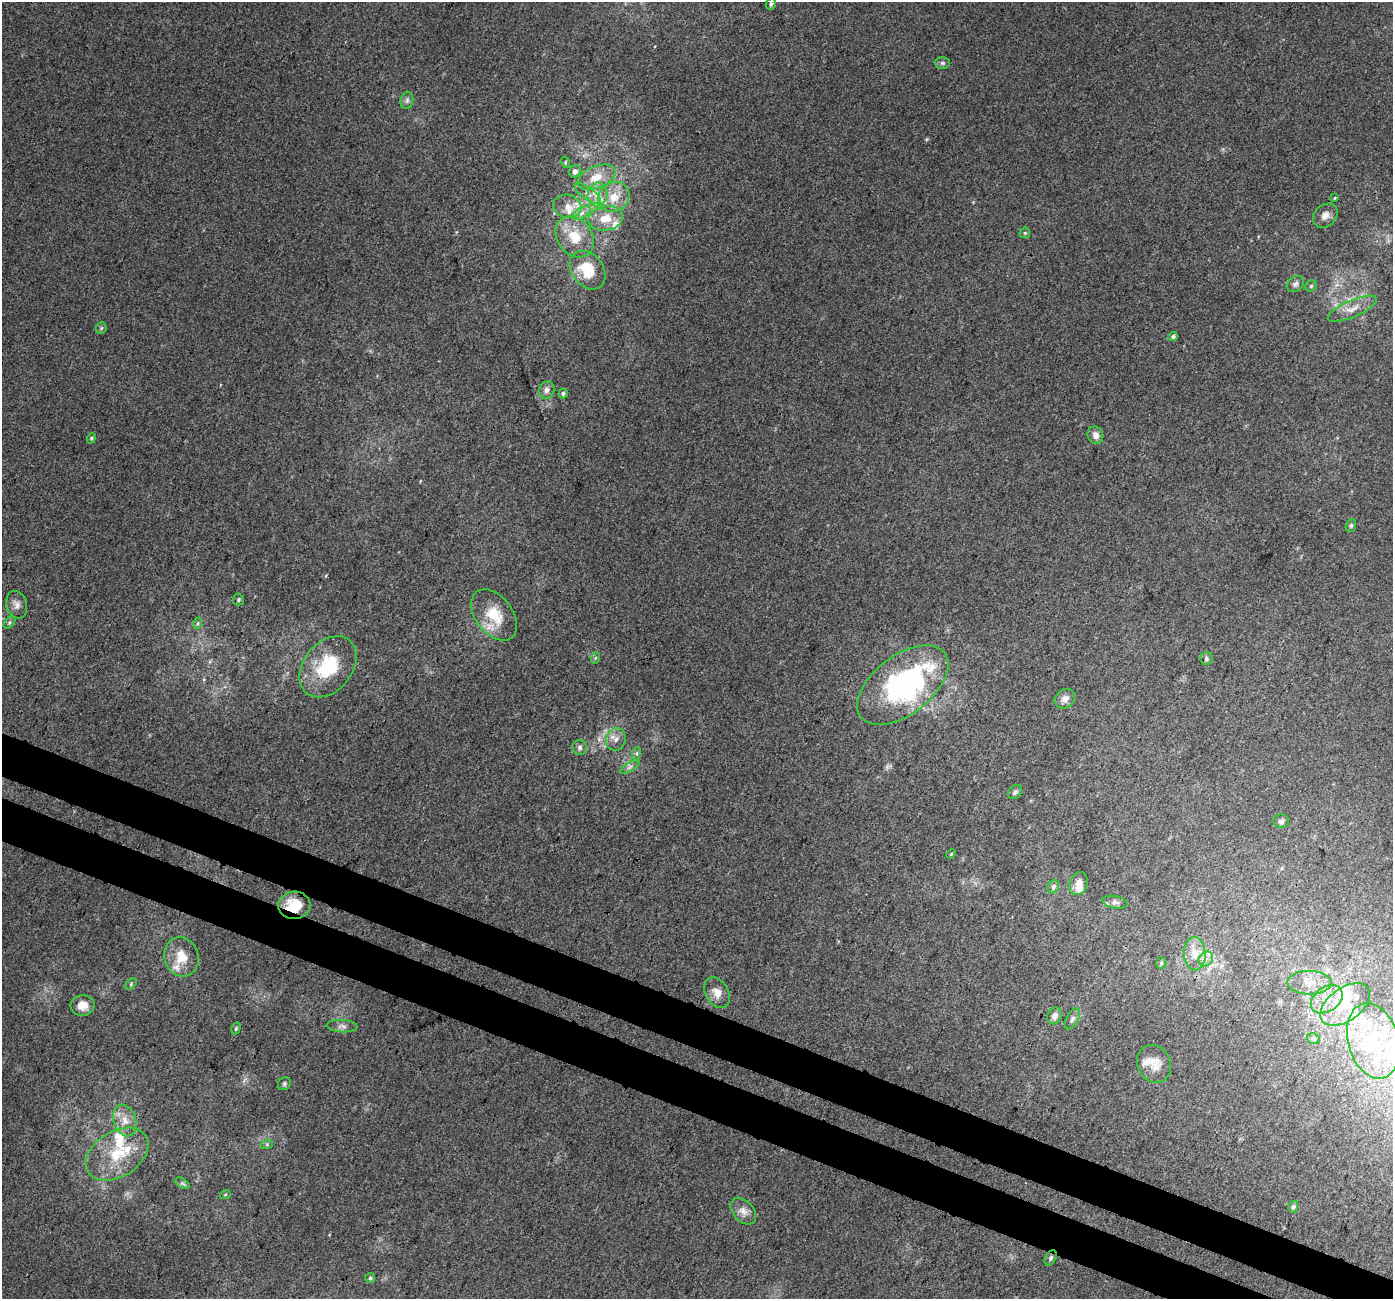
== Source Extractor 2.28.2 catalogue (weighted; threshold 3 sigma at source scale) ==
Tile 6 of 4 x 4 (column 2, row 2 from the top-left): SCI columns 1426-2816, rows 2923-4219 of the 5625 x 5778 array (HDU 1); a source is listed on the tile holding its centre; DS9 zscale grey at full resolution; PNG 1395 x 1301 px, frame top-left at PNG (2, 2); each listed source drawn as its Kron ellipse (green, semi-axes under 4 px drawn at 4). Shown black and unused: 6% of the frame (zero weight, under 3 of 4 exposures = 5% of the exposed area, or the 3 px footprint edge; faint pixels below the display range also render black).
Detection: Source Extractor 2.28.2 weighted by HDU 2 'WHT'; one run over the whole footprint, this tile lists its part. Background 0.00162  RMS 0.0036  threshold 0.0163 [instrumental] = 3 sigma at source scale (4.5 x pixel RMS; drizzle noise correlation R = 1.50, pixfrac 1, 0.0396/0.0396 arcsec/px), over >= 5 px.
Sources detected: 93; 1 inside a brighter object's white glare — neither listed nor drawn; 17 inside a brighter listed object's ellipse — not listed separately; the other 75 listed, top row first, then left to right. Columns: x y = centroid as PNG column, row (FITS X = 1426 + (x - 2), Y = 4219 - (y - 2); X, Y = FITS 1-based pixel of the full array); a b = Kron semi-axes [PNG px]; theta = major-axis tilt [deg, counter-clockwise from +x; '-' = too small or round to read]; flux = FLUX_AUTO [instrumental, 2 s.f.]
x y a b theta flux
771 4 6 5 - 0.89
942 63 7 6 - 0.91
407 100 8 6 76 1.1
565 162 5 3 - 0.4
575 171 6 5 - 1.6
597 177 20 11 22 6.4
588 194 15 6 -36 2
597 194 12 10 78 3.7
614 197 16 14 37 6.6
1335 198 4 3 - 0.32
567 206 14 11 -13 3.9
582 213 10 5 28 1.7
1325 216 13 10 42 2.6
606 218 17 12 11 5.9
1025 233 6 5 - 0.58
575 237 22 17 -54 9.4
588 270 21 15 -52 13
1295 284 9 7 39 1.2
1311 286 6 5 - 0.58
1352 309 26 8 24 4.4
101 328 6 5 - 0.55
1173 337 5 4 - 1
547 390 9 7 71 1.7
563 393 5 4 - 0.75
1095 435 9 7 -66 2.3
91 438 5 4 - 0.48
1351 526 6 5 - 0.65
239 600 6 5 - 0.73
17 605 14 10 -74 2.4
494 615 29 18 -53 12
9 623 7 4 47 0.65
198 623 6 4 71 0.64
595 658 6 4 71 0.48
1206 659 6 6 - 0.82
328 667 34 24 51 22
903 685 53 29 38 73
1065 699 11 9 37 2.3
616 739 11 9 70 2.5
580 747 8 7 - 1.1
637 753 6 4 72 0.6
630 767 11 4 32 1.1
1015 792 8 6 45 0.86
1281 821 8 6 2 1
951 854 5 3 - 0.36
1079 883 12 9 66 3
1053 887 7 5 65 1
1115 902 13 6 -11 1.3
294 905 16 13 4 11
1195 954 16 11 -86 4.8
181 957 20 17 -71 7.5
1206 959 8 6 45 1.6
1161 963 5 5 - 0.56
1310 983 22 12 -1 5.8
131 984 7 4 47 0.55
717 993 16 11 -59 3.6
1327 999 17 12 35 6.5
1345 1004 28 16 36 12
82 1005 12 10 5 3.7
1054 1016 8 7 - 2
1072 1019 11 6 61 1.3
342 1026 16 6 -4 1.6
236 1029 6 4 73 0.59
1313 1039 6 5 - 0.72
1373 1041 38 25 -74 28
1154 1064 19 16 -64 5.1
284 1084 7 6 - 0.77
125 1120 16 11 -71 4.7
267 1144 6 4 18 0.55
117 1154 34 23 32 17
182 1183 8 4 -31 0.8
225 1195 5 3 - 0.36
1293 1207 6 5 - 0.85
743 1211 15 10 -49 2.9
1051 1258 8 5 61 0.8
370 1278 5 5 - 0.64
Overlapping masked pixels (flux is a lower limit): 2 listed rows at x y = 903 685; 294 905